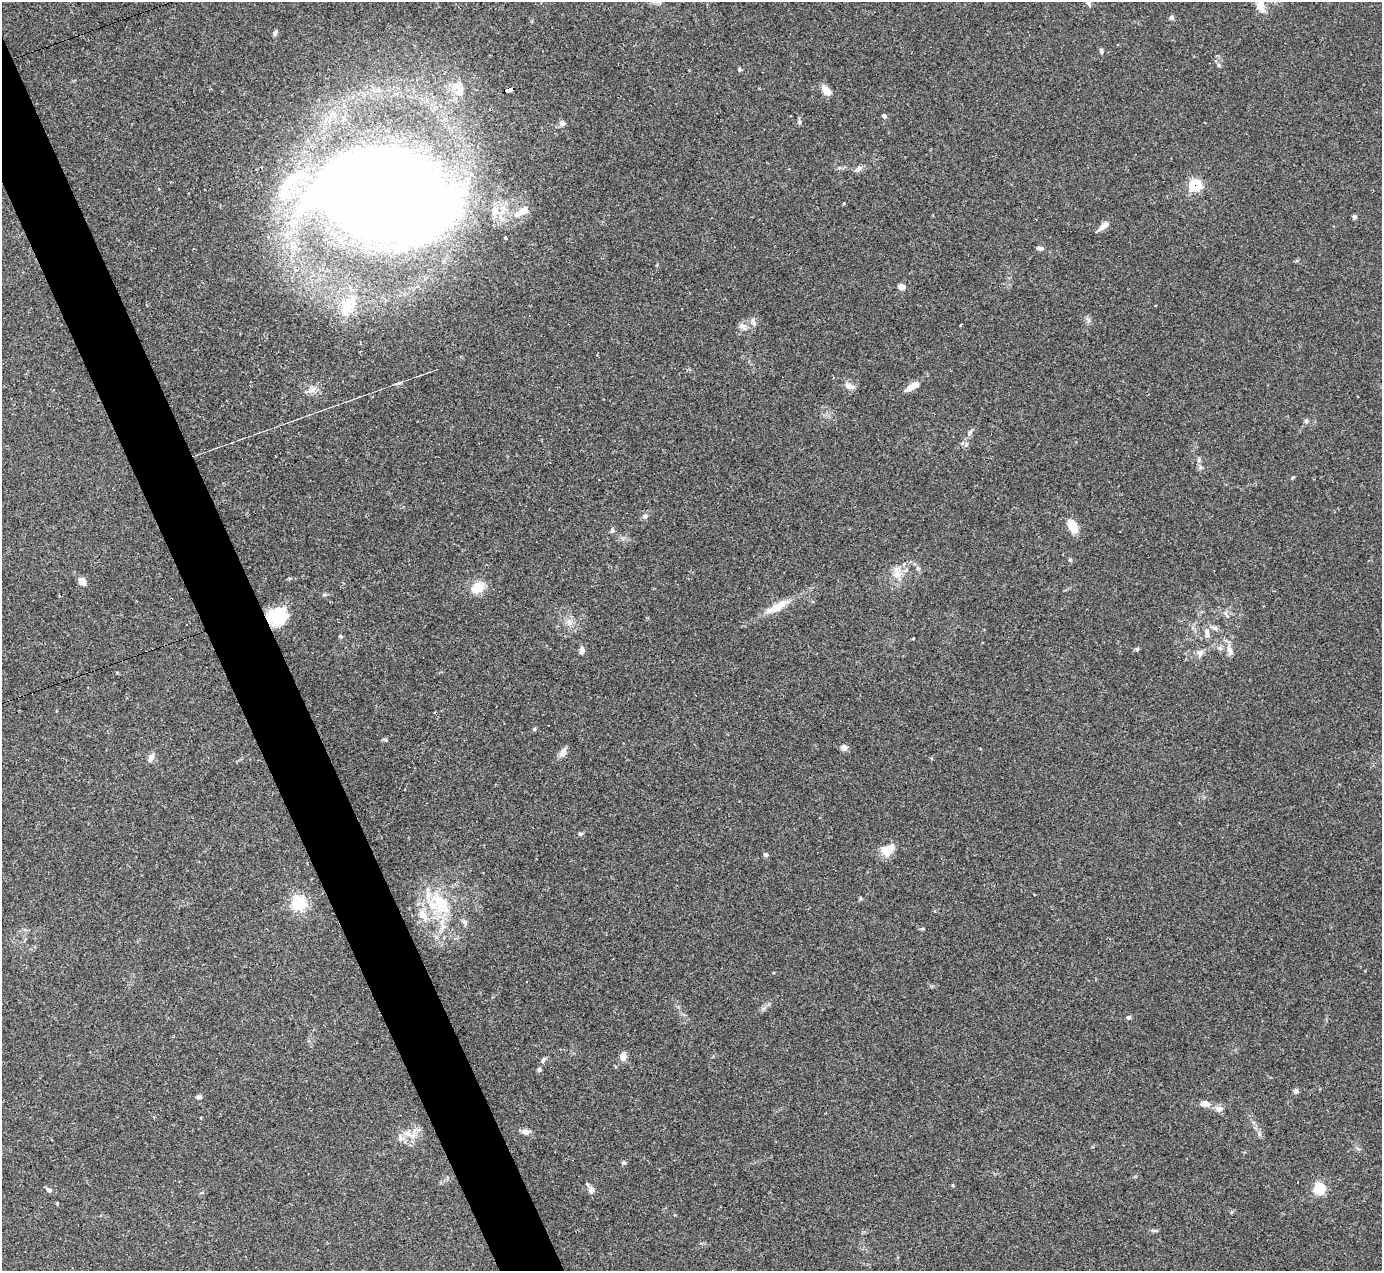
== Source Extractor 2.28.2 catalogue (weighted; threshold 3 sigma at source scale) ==
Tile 11 of 4 x 4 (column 3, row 3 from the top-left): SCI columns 2759-4138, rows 1547-2815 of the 5517 x 5501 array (HDU 1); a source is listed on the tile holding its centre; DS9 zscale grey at full resolution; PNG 1384 x 1273 px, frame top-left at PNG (2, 2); no overlay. Shown black and unused: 4% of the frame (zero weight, under 2 of 3 exposures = <1% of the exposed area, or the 3 px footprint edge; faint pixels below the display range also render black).
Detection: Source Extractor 2.28.2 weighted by HDU 2 'WHT'; one run over the whole footprint, this tile lists its part. Background 0.109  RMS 0.0077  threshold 0.0347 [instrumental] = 3 sigma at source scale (4.5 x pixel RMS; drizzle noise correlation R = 1.50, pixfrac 1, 0.05/0.05 arcsec/px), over >= 5 px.
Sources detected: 102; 1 inside a brighter object's white glare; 8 cosmic-ray / hot-pixel residue — not listed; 8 inside a brighter listed object's ellipse — not listed separately; the other 85 listed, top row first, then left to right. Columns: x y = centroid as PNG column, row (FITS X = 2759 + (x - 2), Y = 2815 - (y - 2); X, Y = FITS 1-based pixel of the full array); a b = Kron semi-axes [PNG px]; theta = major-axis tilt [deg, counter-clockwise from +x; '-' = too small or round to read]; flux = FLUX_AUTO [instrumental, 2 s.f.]
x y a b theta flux
1088 3 12 5 -73 2.4
1260 6 17 9 -73 7.3
1171 17 6 5 - 1.7
275 33 7 5 63 1.9
1101 50 6 5 - 1.4
1218 65 6 4 -88 1.2
740 69 5 5 - 1.2
456 86 17 9 24 7.7
509 89 9 4 18 230
825 89 14 9 -49 5.3
884 116 6 5 - 1.6
800 122 7 4 -89 1.3
562 123 7 7 - 2.6
858 169 11 6 34 2.7
1195 185 7 6 - 60
381 193 101 59 -13 1800
495 211 11 10 - 6.5
522 211 17 9 33 7.3
1354 217 5 5 - 1.7
1106 224 12 8 33 3.5
505 237 3 3 - 1.4
1040 248 10 5 -10 2.1
901 287 9 7 -11 3.2
348 307 29 17 64 21
682 309 3 2 - 0.62
754 323 8 6 -48 2.2
961 325 3 2 - 0.75
743 326 11 7 -35 3.3
398 383 12 4 16 2
849 386 12 7 -20 4.1
913 386 17 7 31 8.5
313 390 13 7 39 4.6
1306 421 6 6 - 1.6
970 433 9 5 52 2
1293 478 6 3 45 0.9
645 516 8 7 - 2.3
1072 526 18 10 -60 10
612 530 6 6 - 1.7
918 568 7 5 -65 1.8
897 575 11 10 - 7.5
82 581 7 6 - 8.1
478 587 17 13 33 12
777 607 36 9 28 14
277 617 20 17 18 31
569 622 11 6 -82 3.7
186 625 3 2 - 1.1
1214 628 10 6 -17 2.6
1207 634 15 6 -89 4.1
341 636 6 4 -87 0.95
913 639 3 2 - 0.69
1220 648 7 6 - 1.9
1137 649 6 5 - 1.1
582 651 8 5 88 3.9
1230 651 13 8 -71 4.6
1200 653 11 9 85 3.7
534 729 5 5 - 0.96
385 739 6 4 -1 1.1
844 747 8 7 - 3.2
563 752 14 8 59 3.9
150 758 13 7 65 3.5
580 834 6 4 11 1.4
887 850 16 12 33 12
766 855 6 5 - 1.6
428 896 20 6 85 6.9
861 898 6 4 -90 0.9
298 903 6 6 - 180
443 903 37 12 -70 23
423 915 18 10 -47 9.4
923 929 5 3 - 0.92
454 939 5 4 - 1.6
526 981 3 2 - 1
1129 1017 6 5 - 1.4
623 1057 10 7 83 4.5
543 1060 8 5 56 1.8
539 1070 6 5 - 1.4
1296 1091 7 6 - 2
199 1097 7 5 -4 1.8
1205 1103 13 8 -9 5.2
1219 1109 10 8 -23 3.8
526 1132 7 6 - 4.7
408 1133 13 9 -23 6.9
624 1163 6 4 -1 1.1
1319 1188 5 5 - 74
49 1190 8 6 -19 2.3
591 1190 10 7 89 3.3
Overlapping masked pixels (flux is a lower limit): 3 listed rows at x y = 509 89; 1195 185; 277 617
Isophote crosses this tile's border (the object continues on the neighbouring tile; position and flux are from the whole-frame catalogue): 2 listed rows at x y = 1088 3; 1260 6